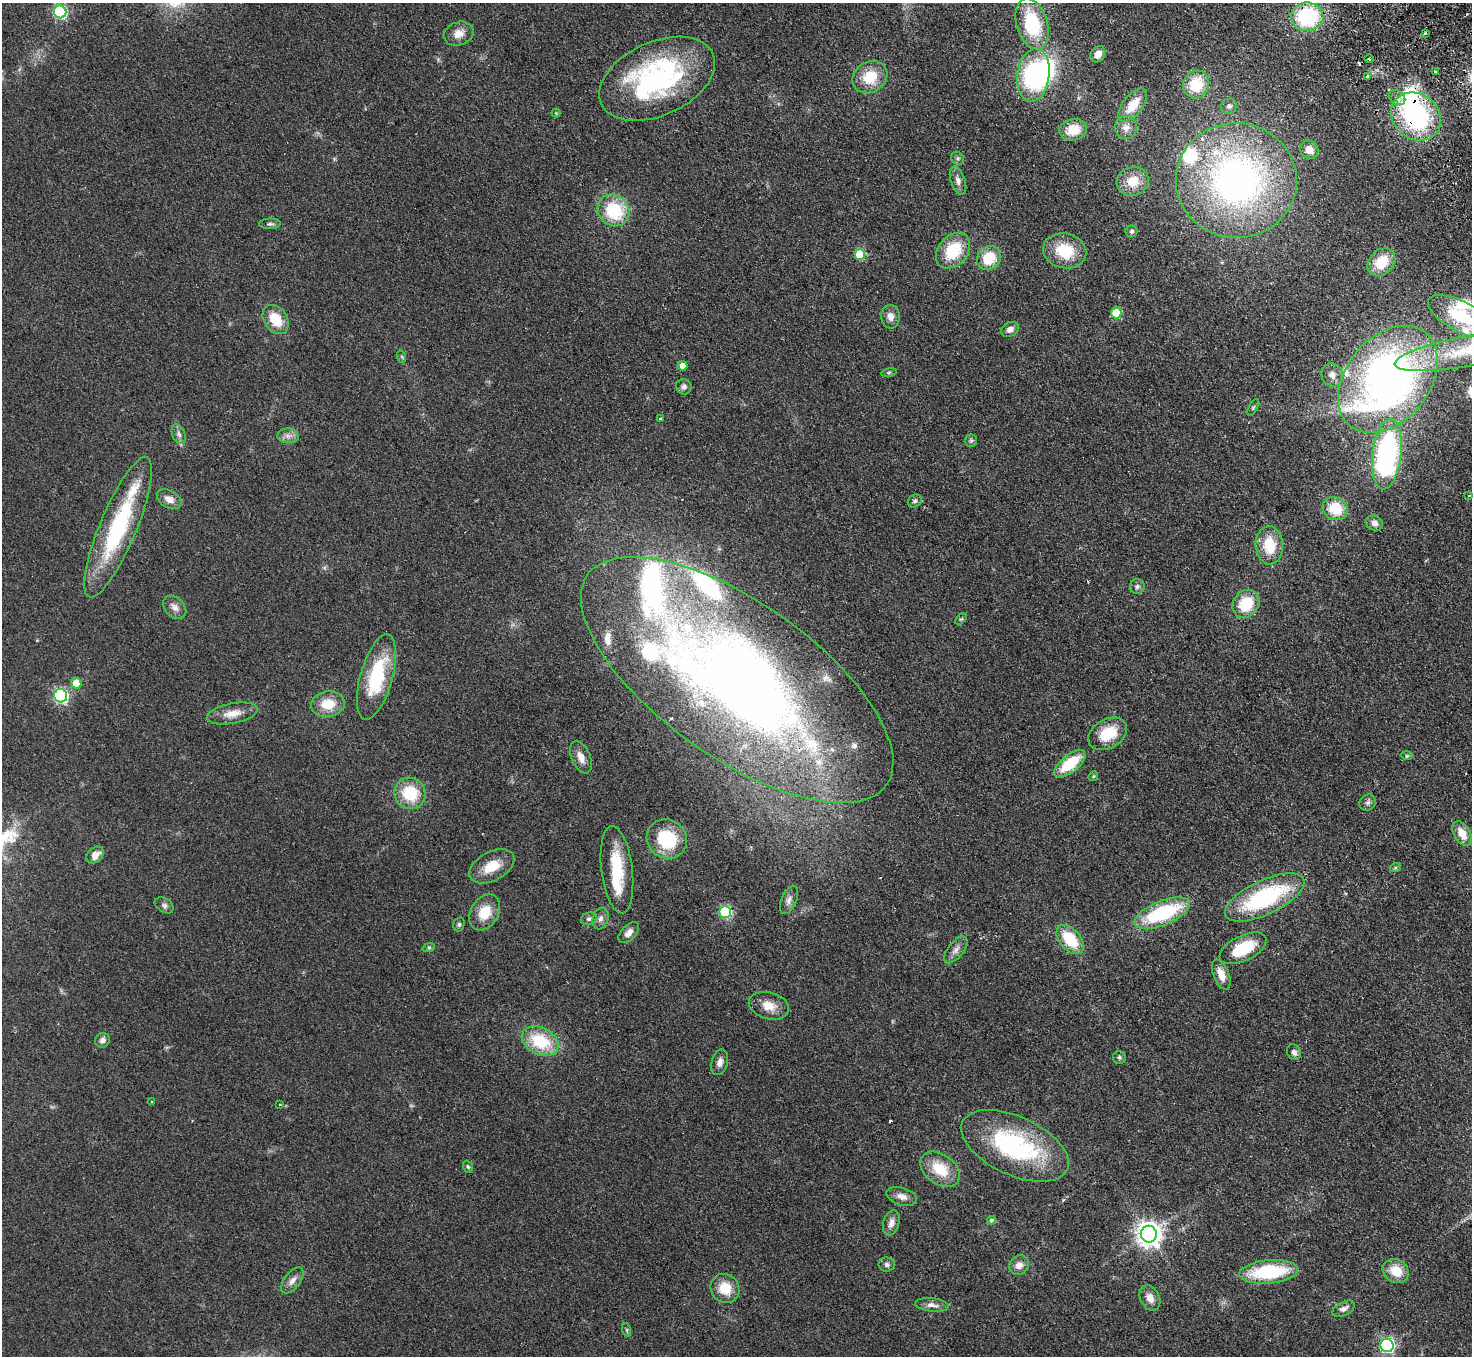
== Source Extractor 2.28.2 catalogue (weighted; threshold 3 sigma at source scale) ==
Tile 10 of 4 x 4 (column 2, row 3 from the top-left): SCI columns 1519-2988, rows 1686-3039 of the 5977 x 5939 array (HDU 1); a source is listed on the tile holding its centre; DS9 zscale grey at full resolution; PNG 1474 x 1358 px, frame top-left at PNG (2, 3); each listed source drawn as its Kron ellipse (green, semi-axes under 4 px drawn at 4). Shown black and unused: <1% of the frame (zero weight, under 2 of 3 exposures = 3% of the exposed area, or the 3 px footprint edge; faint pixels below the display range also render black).
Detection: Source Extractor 2.28.2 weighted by HDU 2 'WHT'; one run over the whole footprint, this tile lists its part. Background 0.061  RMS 0.0089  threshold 0.04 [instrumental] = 3 sigma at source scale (4.5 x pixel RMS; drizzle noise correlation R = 1.50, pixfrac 1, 0.05/0.05 arcsec/px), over >= 5 px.
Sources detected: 143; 1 too faint to see at this stretch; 2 inside a brighter object's white glare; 3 cosmic-ray / hot-pixel residue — neither listed nor drawn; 15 inside a brighter listed object's ellipse — not listed separately; the other 122 listed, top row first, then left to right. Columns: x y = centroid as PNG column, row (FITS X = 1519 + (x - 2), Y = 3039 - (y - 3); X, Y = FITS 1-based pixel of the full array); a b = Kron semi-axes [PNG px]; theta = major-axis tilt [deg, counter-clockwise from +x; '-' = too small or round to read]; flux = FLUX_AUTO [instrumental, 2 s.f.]
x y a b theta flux
60 12 6 6 - 130
1307 17 16 14 1 78
1032 24 26 15 -73 53
1425 33 3 3 - 1.1
459 34 15 11 20 8.8
1098 54 9 6 53 7.5
1369 59 4 3 - 0.84
1435 71 3 3 - 1.3
1033 75 27 16 82 95
1367 76 3 3 - 2.7
870 77 18 15 33 24
657 79 61 36 25 160
1196 84 14 12 64 31
1397 98 9 6 -36 4.7
1133 105 19 10 52 19
1229 106 8 7 - 2.6
556 113 4 4 - 0.79
1416 117 26 22 -37 110
1126 128 11 11 - 6.6
1073 130 14 10 13 17
1309 150 9 8 - 9.2
958 158 7 6 - 1.8
1236 180 60 57 -3 320
958 181 14 7 -72 4.8
1133 181 16 14 17 15
614 210 17 15 -43 46
270 224 11 5 1 2.2
1132 231 6 6 - 1.9
953 251 20 14 48 35
1065 251 22 17 -12 30
860 254 5 5 - 46
989 258 13 11 41 23
1381 262 15 12 45 23
1116 313 5 5 - 31
1461 316 36 15 -27 47
890 317 12 9 -87 6.3
276 319 16 11 -54 20
1010 329 9 7 30 4.5
1468 351 74 15 11 46
402 357 6 4 -71 1
682 366 5 4 - 7.7
889 373 8 4 9 1.3
1332 375 11 10 - 5.8
1388 379 60 42 51 480
684 387 8 7 - 3.5
1253 407 9 4 63 1.4
660 419 3 3 - 1.9
179 434 10 6 -67 3.4
288 436 11 7 -3 4.5
971 441 6 5 - 1.8
1387 454 35 14 84 190
1469 496 4 3 - 1.3
169 499 13 8 -29 7
915 501 7 6 - 2.1
1335 509 13 11 -29 24
1374 523 9 7 -27 3.8
118 527 76 18 67 100
1269 545 19 13 -87 25
1137 587 7 7 - 2.4
1246 604 15 12 51 30
175 607 13 9 -47 5.8
961 619 7 4 43 1.3
376 677 44 16 74 58
737 680 183 78 -35 910
76 683 5 5 - 17
61 696 7 6 - 160
328 704 17 13 10 19
232 713 26 10 11 12
1108 734 21 14 30 27
1407 756 6 4 1 1.1
581 757 17 9 -66 8
1070 764 19 9 39 33
1093 776 5 4 - 1.1
410 793 16 15 - 33
1368 802 8 7 - 2.7
1462 833 13 8 -58 12
667 839 21 19 -35 46
95 855 9 7 41 8.1
492 866 24 14 28 19
1395 868 5 3 - 0.93
617 870 44 15 -83 39
1265 897 43 17 25 99
789 900 15 7 66 4.7
164 905 10 7 -33 2.8
485 912 19 14 60 19
725 912 6 6 - 88
1162 913 29 12 22 73
589 919 8 6 18 2.3
601 919 11 7 72 3.9
459 924 7 5 75 1.7
629 933 13 7 46 5.2
1070 940 17 10 -48 32
429 947 6 4 18 1.3
1243 948 25 12 26 34
956 950 16 8 51 5.3
1221 975 16 7 -68 10
769 1006 20 13 -16 13
102 1040 7 7 - 3.6
540 1041 19 13 -28 39
1294 1052 8 6 -60 3.3
1119 1057 6 6 - 1.8
720 1062 13 8 74 4.7
152 1102 3 3 - 1.7
280 1105 3 3 - 1.2
1015 1146 57 29 -25 120
468 1167 6 4 -72 1.4
940 1169 22 14 -36 25
902 1196 16 8 -16 6.2
991 1220 4 4 - 1.8
891 1223 13 8 72 5.5
1149 1234 8 8 - 820
887 1265 8 7 - 2.8
1019 1265 10 9 - 6.1
1396 1271 13 11 -32 17
1269 1272 29 11 5 65
292 1280 15 8 53 5.4
725 1288 15 14 - 18
1150 1298 13 9 -63 6.5
932 1305 17 6 -6 5.5
1344 1309 12 6 28 4
627 1330 7 4 -71 1.4
1387 1345 7 6 - 170
Overlapping masked pixels (flux is a lower limit): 3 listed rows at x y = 1307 17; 1416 117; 737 680
Isophote crosses this tile's border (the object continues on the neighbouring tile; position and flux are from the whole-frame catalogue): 3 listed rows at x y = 1307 17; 1461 316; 1468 351